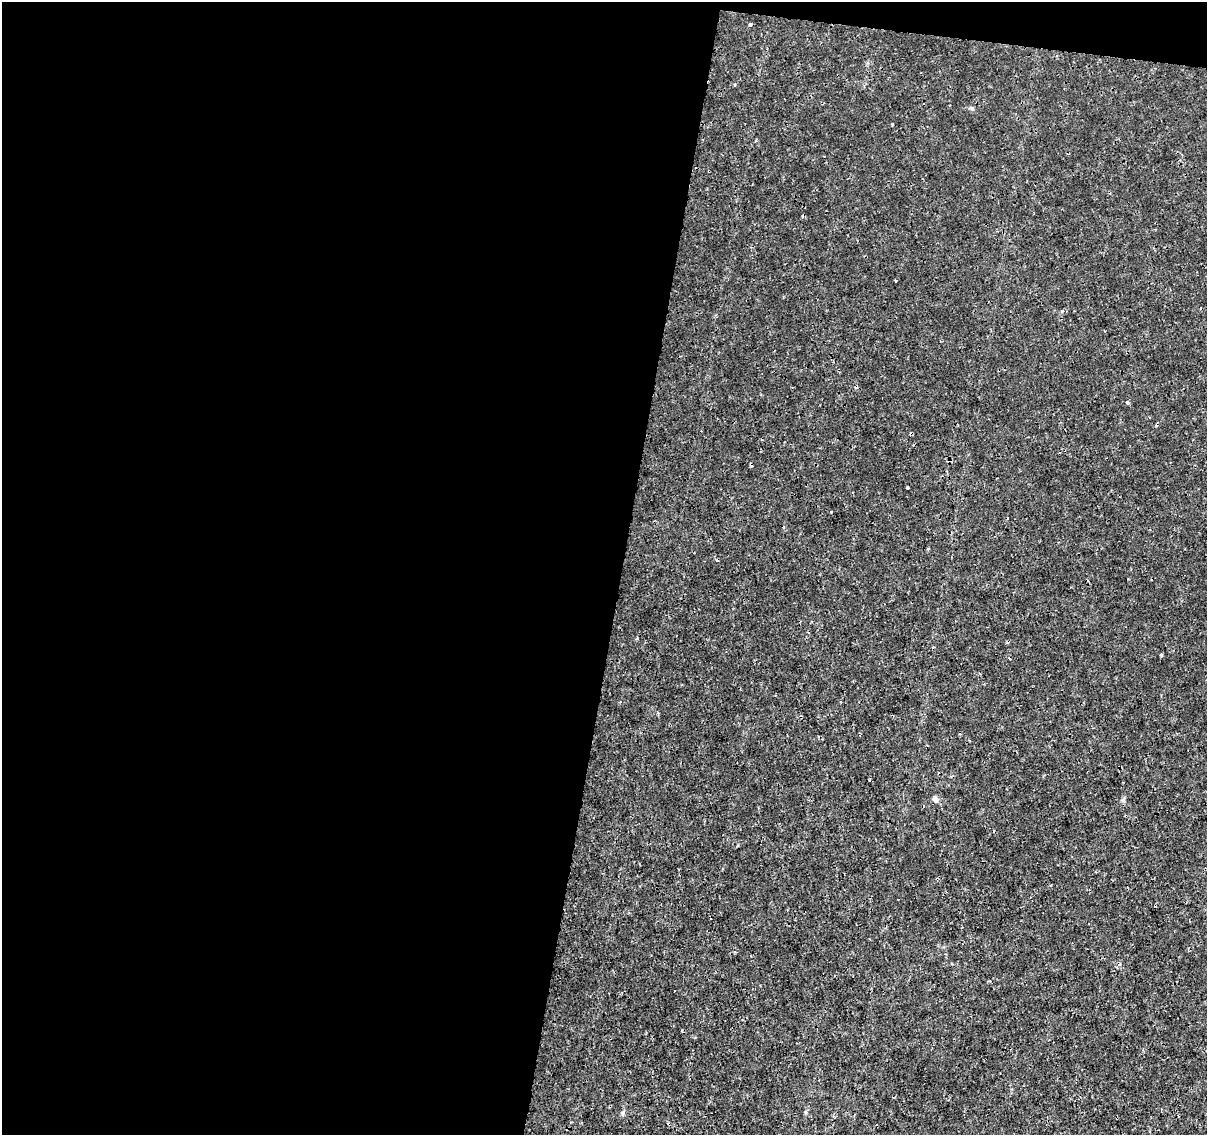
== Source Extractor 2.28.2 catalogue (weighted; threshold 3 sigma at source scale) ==
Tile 1 of 4 x 4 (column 1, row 1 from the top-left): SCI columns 10-1214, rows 3683-4815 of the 4830 x 5040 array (HDU 1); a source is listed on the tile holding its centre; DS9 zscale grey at full resolution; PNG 1209 x 1137 px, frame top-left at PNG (2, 2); no overlay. Shown black and unused: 53% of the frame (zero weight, under 3 of 4 exposures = <1% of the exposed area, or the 3 px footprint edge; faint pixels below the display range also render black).
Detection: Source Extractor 2.28.2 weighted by HDU 2 'WHT'; one run over the whole footprint, this tile lists its part. Background -1.32e-04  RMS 8.0e-04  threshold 0.0036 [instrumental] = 3 sigma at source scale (4.5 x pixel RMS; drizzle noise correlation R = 1.50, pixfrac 1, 0.0396/0.0396 arcsec/px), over >= 5 px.
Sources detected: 9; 4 cosmic-ray / hot-pixel residue — not listed; the other 5 listed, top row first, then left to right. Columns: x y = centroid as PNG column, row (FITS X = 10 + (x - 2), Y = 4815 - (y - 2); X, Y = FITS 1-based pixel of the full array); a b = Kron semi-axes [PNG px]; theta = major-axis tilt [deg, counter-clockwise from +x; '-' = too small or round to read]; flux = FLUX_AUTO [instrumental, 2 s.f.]
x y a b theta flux
750 24 3 3 - 0.23
735 84 4 3 - 0.078
907 488 3 2 - 0.088
1161 655 4 3 - 0.093
935 799 6 5 - 0.41